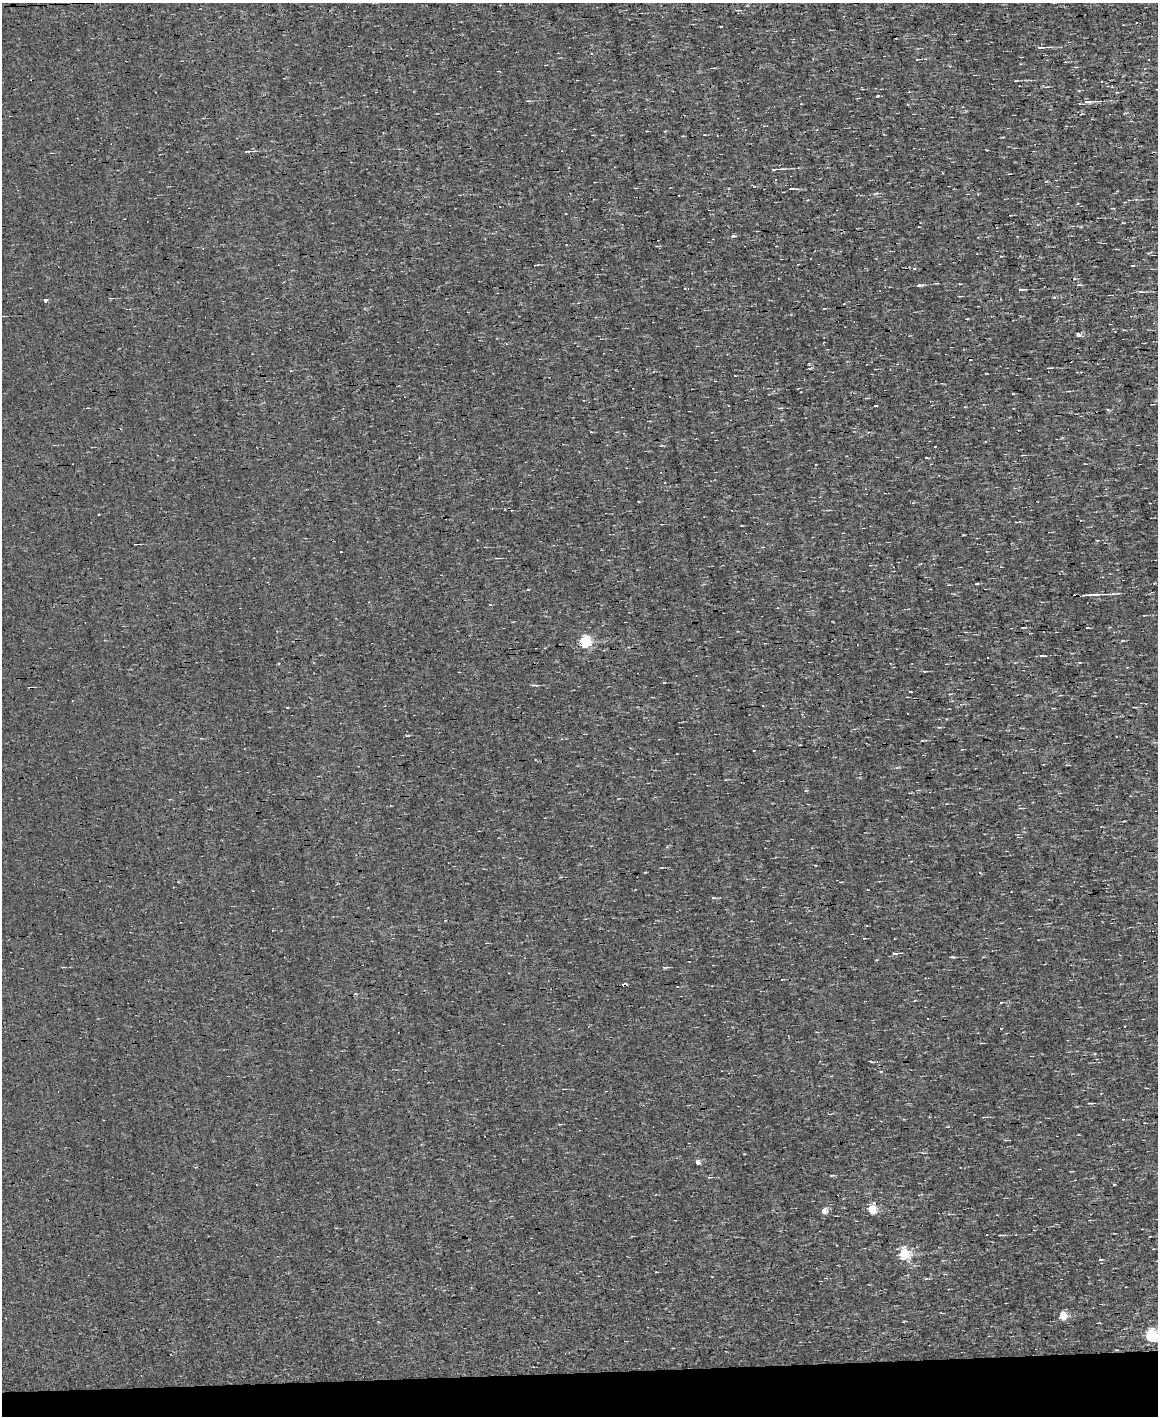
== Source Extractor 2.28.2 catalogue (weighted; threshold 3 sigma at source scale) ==
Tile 10 of 4 x 3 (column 2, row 3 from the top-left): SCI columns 1157-2312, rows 222-1635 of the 4625 x 4573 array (HDU 1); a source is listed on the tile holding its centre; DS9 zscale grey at full resolution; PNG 1160 x 1418 px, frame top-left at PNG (2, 3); no overlay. Shown black and unused: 3% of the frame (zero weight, under 3 of 4 exposures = <1% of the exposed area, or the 3 px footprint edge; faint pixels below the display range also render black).
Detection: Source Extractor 2.28.2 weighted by HDU 2 'WHT'; one run over the whole footprint, this tile lists its part. Background 1.57e-04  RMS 0.04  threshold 0.179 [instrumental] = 3 sigma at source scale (4.5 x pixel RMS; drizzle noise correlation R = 1.50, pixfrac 1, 0.05/0.05 arcsec/px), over >= 5 px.
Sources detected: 64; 10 cosmic-ray / hot-pixel residue — not listed; the other 54 listed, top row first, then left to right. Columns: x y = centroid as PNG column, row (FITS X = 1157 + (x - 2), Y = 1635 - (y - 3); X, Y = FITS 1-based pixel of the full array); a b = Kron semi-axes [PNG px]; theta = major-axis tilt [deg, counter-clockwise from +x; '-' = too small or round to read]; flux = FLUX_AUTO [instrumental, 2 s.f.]
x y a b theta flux
1040 47 9 3 -1 11
917 59 6 3 2 6.7
545 65 3 2 - 2.6
1016 81 3 2 - 3.8
878 96 4 3 - 3.4
528 101 6 3 0 5.2
1088 102 17 4 1 19
247 151 8 3 4 6.1
776 169 15 3 3 16
791 189 7 2 1 7.5
920 285 8 4 2 8
1079 285 7 3 5 6.3
1020 290 8 3 1 5.7
1140 292 6 3 9 6.1
111 298 5 3 - 3.1
46 300 4 3 - 14
1078 335 5 5 - 10
1049 368 7 2 -3 4.2
935 446 3 2 - 3.1
1023 455 4 2 - 4
99 514 2 2 - 4
135 544 3 2 - 2.6
497 558 9 2 3 5.4
977 584 5 3 - 3.7
949 585 5 3 - 3
1089 595 24 4 3 40
1087 628 4 2 - 3.6
585 642 6 5 - 530
1042 656 8 3 3 6.9
279 664 3 3 - 5
664 683 4 3 - 2.9
534 685 6 4 8 6
390 806 4 3 - 2.9
713 898 8 4 -7 5.9
895 953 8 3 4 10
953 957 5 3 - 4.9
665 967 7 3 -7 5.9
1125 1026 2 2 - 2.2
871 1062 7 2 -22 3.9
1090 1103 5 3 - 3.9
984 1117 6 3 6 4.8
697 1162 4 4 - 21
832 1175 8 2 11 4.1
709 1177 7 3 12 4.3
872 1210 6 5 - 150
824 1211 5 5 - 38
987 1234 3 3 - 13
1000 1235 7 3 4 5.4
904 1254 6 6 - 340
1100 1259 3 3 - 10
656 1272 3 2 - 7.5
927 1279 5 3 - 5.4
1062 1316 5 5 - 91
1151 1335 6 6 - 600
Isophote crosses this tile's border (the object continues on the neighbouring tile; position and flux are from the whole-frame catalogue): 1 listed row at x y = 1151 1335
Unlisted compact peaks at least as high as the median listed source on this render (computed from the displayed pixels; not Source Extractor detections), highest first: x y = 733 236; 1108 410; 1114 1185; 876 193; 721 26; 864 938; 1001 256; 1001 1003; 910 692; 1122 640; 685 288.